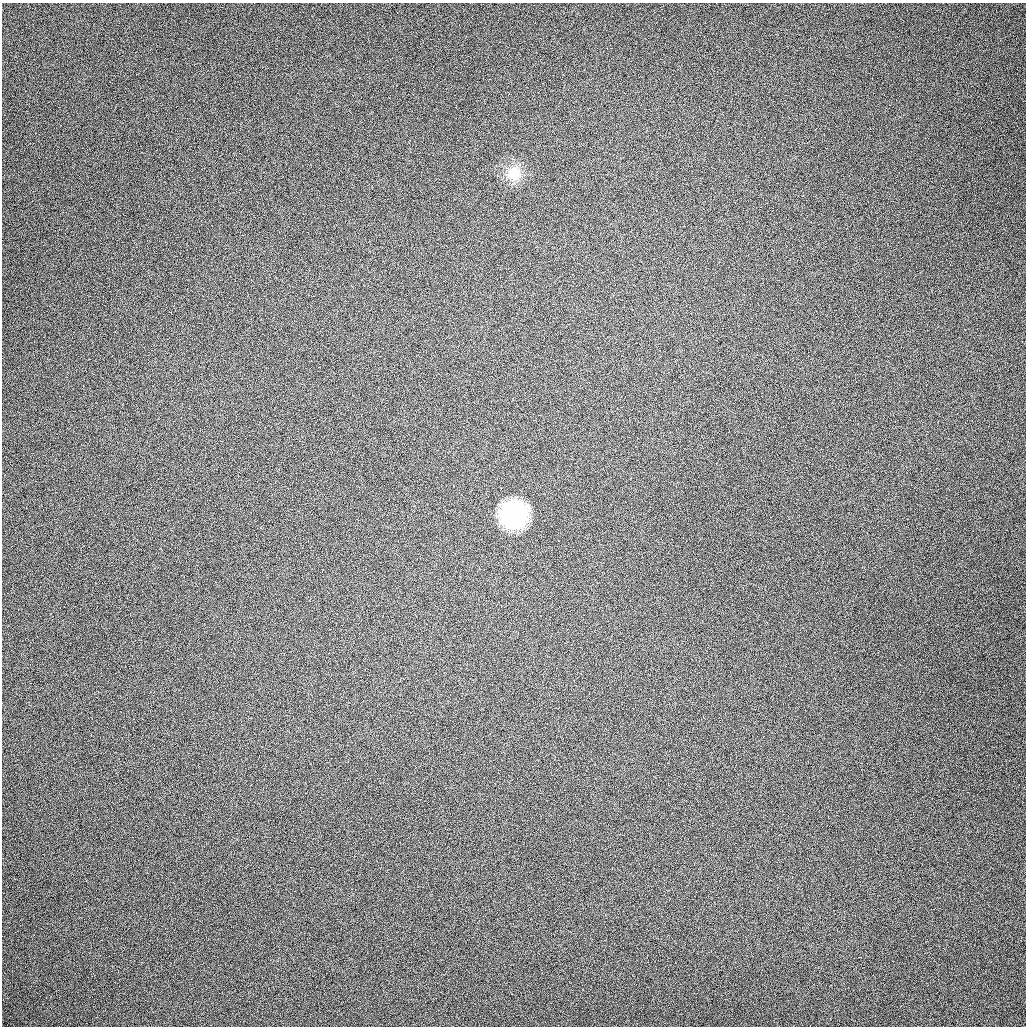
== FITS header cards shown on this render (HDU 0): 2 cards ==
NAXIS1  =                 1024 / length of data axis 1
NAXIS2  =                 1024 / length of data axis 2

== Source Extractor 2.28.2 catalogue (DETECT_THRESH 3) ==
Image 1024 x 1024 px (HDU 0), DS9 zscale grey, 1 PNG px = 1 image px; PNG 1028 x 1028 px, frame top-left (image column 1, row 1024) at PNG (2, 3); no overlay
Background 184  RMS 13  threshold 40.2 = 3 sigma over >= 5 px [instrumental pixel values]
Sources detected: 3; all 3 listed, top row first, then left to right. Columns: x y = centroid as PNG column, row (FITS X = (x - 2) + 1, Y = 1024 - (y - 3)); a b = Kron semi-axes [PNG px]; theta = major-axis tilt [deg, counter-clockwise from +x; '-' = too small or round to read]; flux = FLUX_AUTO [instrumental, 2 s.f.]
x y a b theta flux
514 173 14 14 - 23000
514 515 20 19 - 110000
859 957 3 2 - 2400